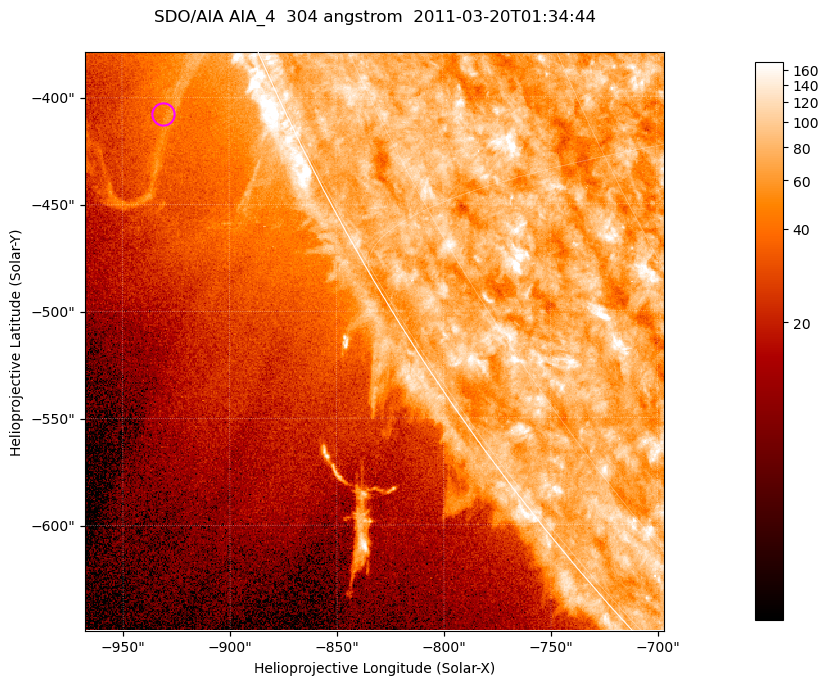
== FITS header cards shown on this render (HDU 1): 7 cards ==
TELESCOP= 'SDO/AIA '           / For AIA: SDO/AIA
INSTRUME= 'AIA_4   '           / For AIA: AIA_ATA1, AIA_ATA2, AIA_ATA3 or AIA_AT
WAVELNTH=                  304 / [angstrom] Wavelength
WAVEUNIT= 'angstrom'           / Wavelength unit: angstrom
DATE-OBS= '2011-03-20T01:34:44.123' / [ISO] Date when observation started; ISO 8
CTYPE1  = 'HPLN-TAN'           / CTYPE1; Typically HPLN
CTYPE2  = 'HPLT-TAN'           / CTYPE2; Typically HPLT

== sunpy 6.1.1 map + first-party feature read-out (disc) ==
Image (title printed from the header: SDO/AIA AIA_4  304 angstrom  2011-03-20T01:34:44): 451 x 451 px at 0.6 arcsec/px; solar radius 964 arcsec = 1606 px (partial field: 1.1% of the solar disc is inside the frame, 42% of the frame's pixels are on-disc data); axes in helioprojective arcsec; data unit not stated in the header (colour bar unlabelled)
Orientation: roll -0.132 deg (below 1 deg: not rotated)
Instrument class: DISC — disc imager (sunpy class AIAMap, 304 A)
Bright regions (active regions / flare kernels): reference = the on-disc median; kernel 5 px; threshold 5 sigma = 92.2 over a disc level ~75.8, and >= 1.15x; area >= 203 px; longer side >= 5 px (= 3 arcsec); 0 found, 0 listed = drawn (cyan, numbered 1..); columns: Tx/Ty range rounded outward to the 2 arcsec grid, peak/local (2 s.f.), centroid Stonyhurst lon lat
Off-limb structures (1.02-1.3 R_sun): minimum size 101 px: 4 found; the strongest spans PA ~110..115 deg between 1.02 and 1.1 R_sun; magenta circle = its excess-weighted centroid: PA ~115 deg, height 1.05 R_sun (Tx ~-930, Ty ~-408 arcsec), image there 1.7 x the reference